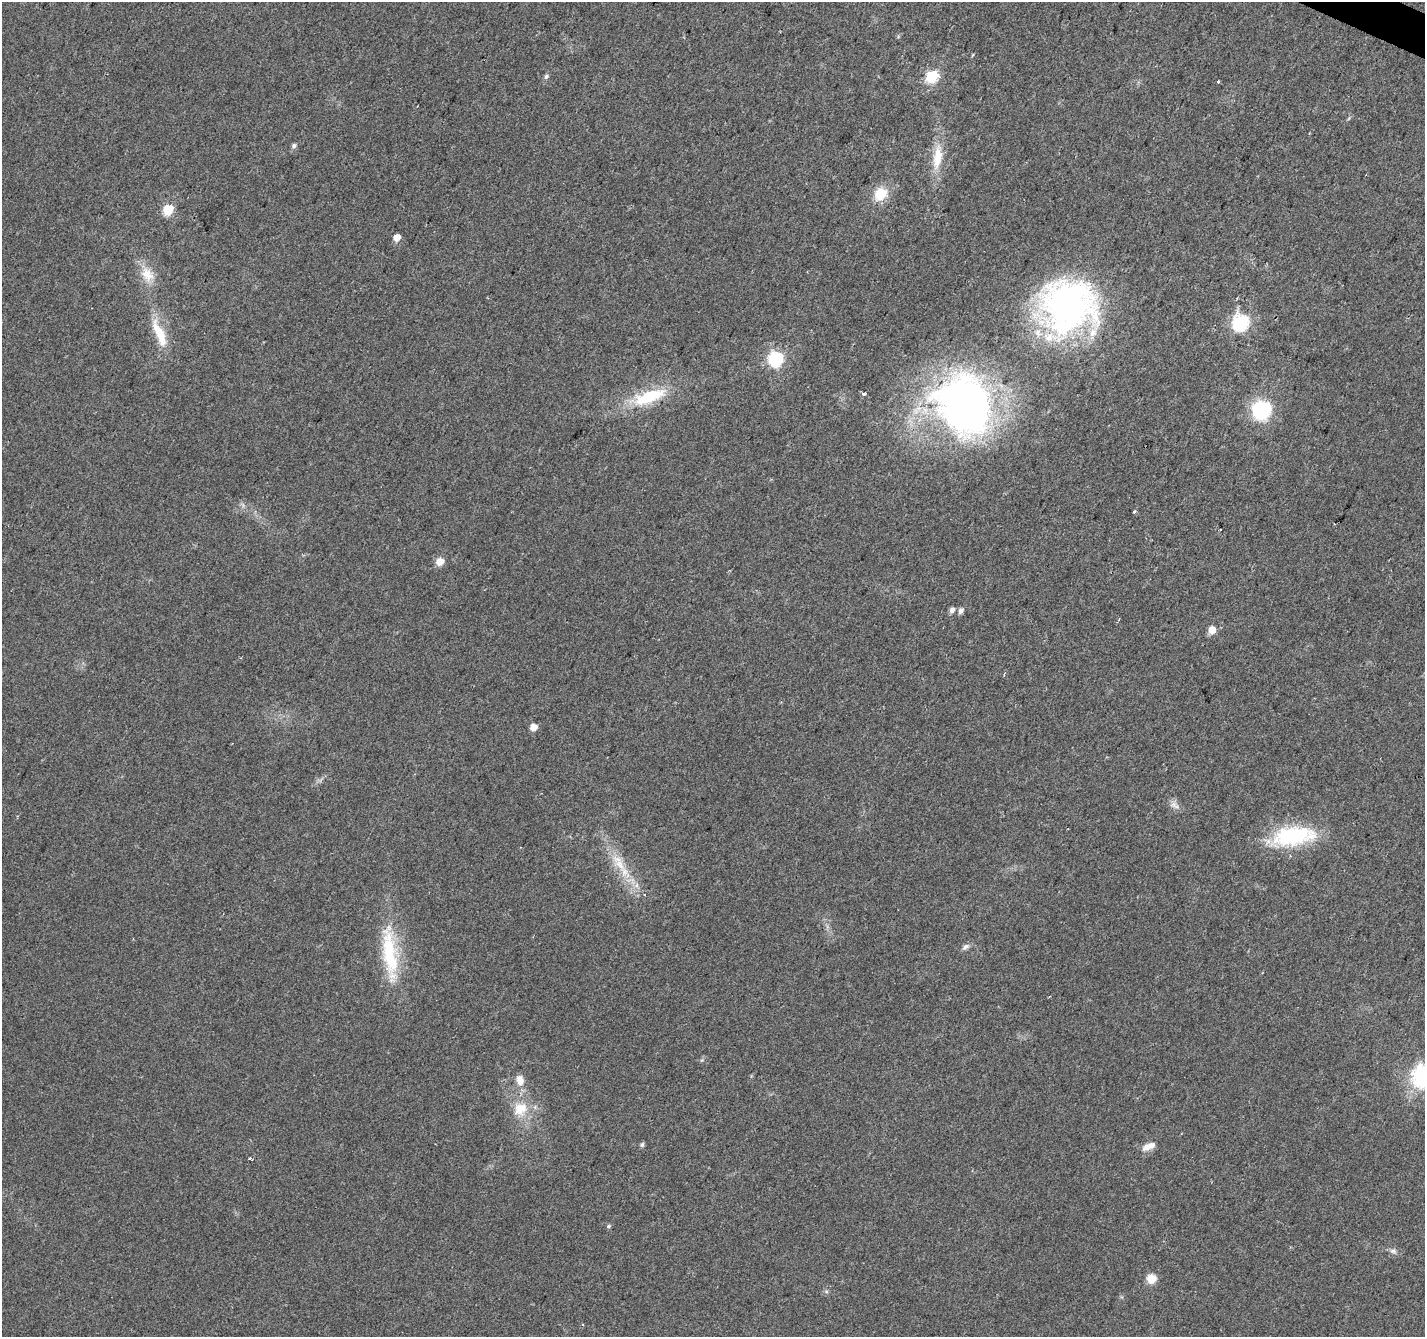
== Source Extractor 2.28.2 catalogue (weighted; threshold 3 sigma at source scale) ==
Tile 10 of 4 x 4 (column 2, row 3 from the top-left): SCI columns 1432-2854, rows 1604-2938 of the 5701 x 5810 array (HDU 1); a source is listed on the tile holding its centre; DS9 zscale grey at full resolution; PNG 1427 x 1339 px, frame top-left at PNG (2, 2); no overlay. Shown black and unused: <1% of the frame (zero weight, under 2 of 3 exposures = <1% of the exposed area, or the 3 px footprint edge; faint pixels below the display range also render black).
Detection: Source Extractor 2.28.2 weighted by HDU 2 'WHT'; one run over the whole footprint, this tile lists its part. Background 0.0488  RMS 0.0058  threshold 0.0262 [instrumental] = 3 sigma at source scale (4.5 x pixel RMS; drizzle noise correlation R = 1.50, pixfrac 1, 0.0396/0.0396 arcsec/px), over >= 5 px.
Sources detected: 41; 1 inside a brighter listed object's ellipse — not listed separately; the other 40 listed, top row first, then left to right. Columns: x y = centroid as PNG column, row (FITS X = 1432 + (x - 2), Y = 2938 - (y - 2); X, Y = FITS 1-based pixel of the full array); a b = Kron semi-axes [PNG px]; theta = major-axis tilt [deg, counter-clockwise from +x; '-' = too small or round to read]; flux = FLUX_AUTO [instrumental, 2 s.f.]
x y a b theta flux
972 55 5 3 - 0.6
546 77 7 5 56 1.4
931 77 6 6 - 66
1218 82 3 3 - 2.7
294 146 7 6 - 1.7
937 157 37 12 82 15
880 194 13 11 50 16
168 209 6 5 - 39
397 238 6 5 - 6
147 274 23 15 -55 11
1068 306 54 53 - 210
1240 322 7 7 - 140
159 332 36 12 -63 16
775 359 6 6 - 110
864 393 4 3 - 2.2
649 397 46 15 19 32
963 405 65 52 -59 300
1261 410 9 7 15 190
1134 511 3 3 - 2.4
440 562 8 7 - 5.9
952 610 6 5 - 2.8
961 611 7 5 46 2.4
1212 630 6 6 - 7.5
1004 675 4 3 - 0.75
533 727 5 5 - 6.9
1173 805 9 7 4 2.7
1293 836 51 22 8 53
620 864 21 12 -53 12
645 895 3 3 - 0.71
966 947 11 7 37 2.2
390 953 76 19 -83 43
1423 1076 8 8 - 340
520 1080 15 10 -77 5.8
520 1109 22 20 49 16
642 1145 7 5 74 1.1
1149 1146 18 8 22 5.2
250 1158 3 3 - 1.3
609 1226 6 4 17 1
1393 1251 10 6 -15 2
1151 1279 10 10 - 6.9
Isophote crosses this tile's border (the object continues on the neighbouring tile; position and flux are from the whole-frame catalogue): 1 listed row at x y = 1423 1076